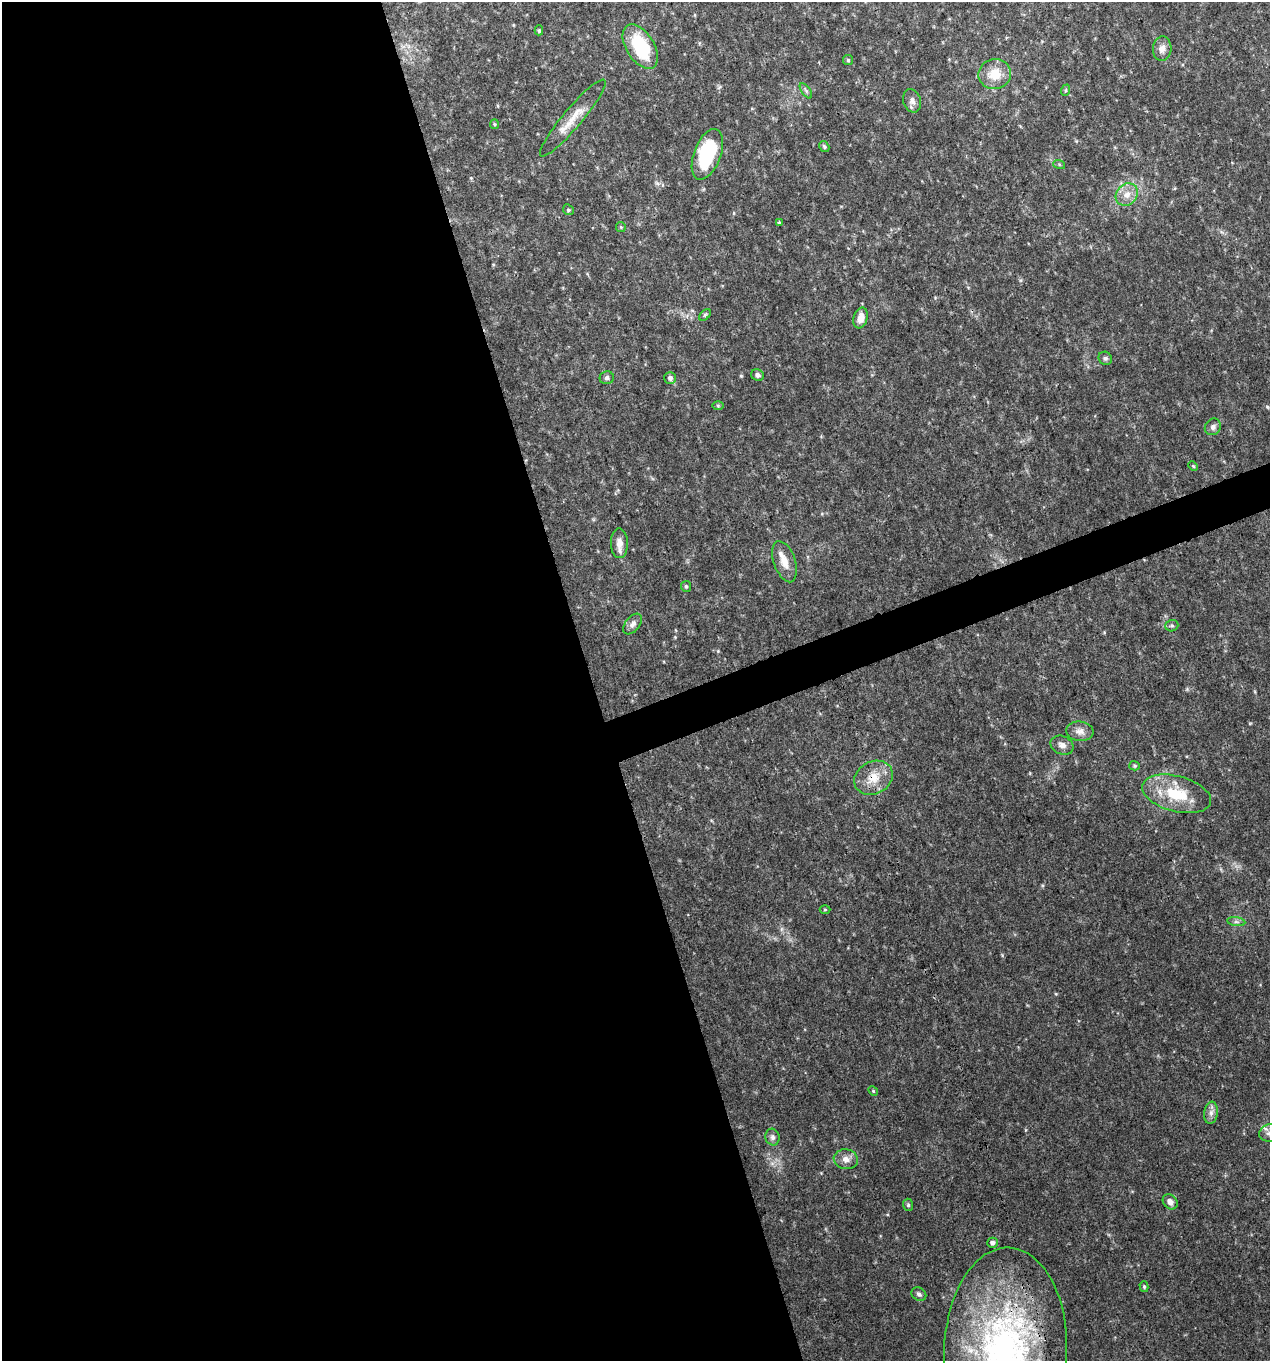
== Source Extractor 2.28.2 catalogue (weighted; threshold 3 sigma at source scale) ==
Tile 9 of 4 x 4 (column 1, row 3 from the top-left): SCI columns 125-1392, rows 1362-2720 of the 5270 x 5442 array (HDU 1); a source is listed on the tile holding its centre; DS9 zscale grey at full resolution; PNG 1272 x 1363 px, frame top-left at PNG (2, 2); each listed source drawn as its Kron ellipse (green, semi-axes under 4 px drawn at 4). Shown black and unused: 48% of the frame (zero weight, under 3 of 4 exposures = <1% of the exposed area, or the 3 px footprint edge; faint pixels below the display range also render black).
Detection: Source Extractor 2.28.2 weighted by HDU 2 'WHT'; one run over the whole footprint, this tile lists its part. Background 0.0298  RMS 0.0035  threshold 0.0158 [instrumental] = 3 sigma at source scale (4.5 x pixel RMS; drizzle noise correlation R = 1.50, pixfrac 1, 0.0396/0.0396 arcsec/px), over >= 5 px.
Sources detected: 50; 1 inside a brighter listed object's ellipse — not listed separately; the other 49 listed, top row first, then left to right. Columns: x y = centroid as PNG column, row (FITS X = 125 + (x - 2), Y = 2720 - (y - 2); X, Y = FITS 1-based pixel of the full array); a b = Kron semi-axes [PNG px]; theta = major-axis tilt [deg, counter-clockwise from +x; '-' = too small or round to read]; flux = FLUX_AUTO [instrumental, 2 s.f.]
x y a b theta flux
539 30 5 4 - 0.44
640 47 25 14 -58 20
1162 49 12 9 85 2.2
848 60 5 5 - 0.51
995 74 16 15 - 7.1
1066 90 6 3 71 0.44
806 91 9 4 -54 0.72
912 101 12 9 -74 1.8
573 118 49 9 50 7
494 124 5 4 - 0.39
824 146 6 4 -58 0.58
707 154 26 13 69 24
1059 164 6 4 -19 0.43
1127 194 12 10 47 3.5
568 210 6 5 - 0.56
779 222 3 3 - 1.2
621 227 5 5 - 0.39
705 315 7 4 45 0.57
861 318 11 7 71 3.1
1105 358 7 6 - 0.81
757 375 6 5 - 1.2
607 378 7 6 - 0.88
670 378 6 5 - 1.1
718 405 6 4 -1 0.45
1213 427 9 7 50 1.3
1193 466 5 3 - 0.37
619 543 15 8 -89 3
785 562 21 10 -71 4.2
686 586 5 5 - 0.65
633 624 12 7 52 1.7
1172 626 6 5 - 0.67
1080 731 13 10 -6 2.4
1062 745 12 9 -24 1.9
1135 766 5 5 - 0.53
873 778 20 16 28 6.7
1177 794 35 18 -15 15
825 910 5 3 - 0.32
1236 922 9 4 -8 0.94
873 1091 5 4 - 0.41
1211 1113 11 7 84 1.7
1269 1133 10 8 13 1.8
772 1137 8 7 - 1.3
846 1159 12 10 -10 2.5
1170 1202 8 6 -48 1.9
908 1205 6 5 - 0.65
992 1243 5 5 - 1
1144 1287 5 4 - 0.53
919 1294 8 6 -37 0.95
1005 1350 102 61 88 140
Overlapping masked pixels (flux is a lower limit): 2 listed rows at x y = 873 778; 1005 1350
Isophote crosses this tile's border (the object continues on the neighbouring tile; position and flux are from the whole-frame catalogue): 2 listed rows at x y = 1269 1133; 1005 1350